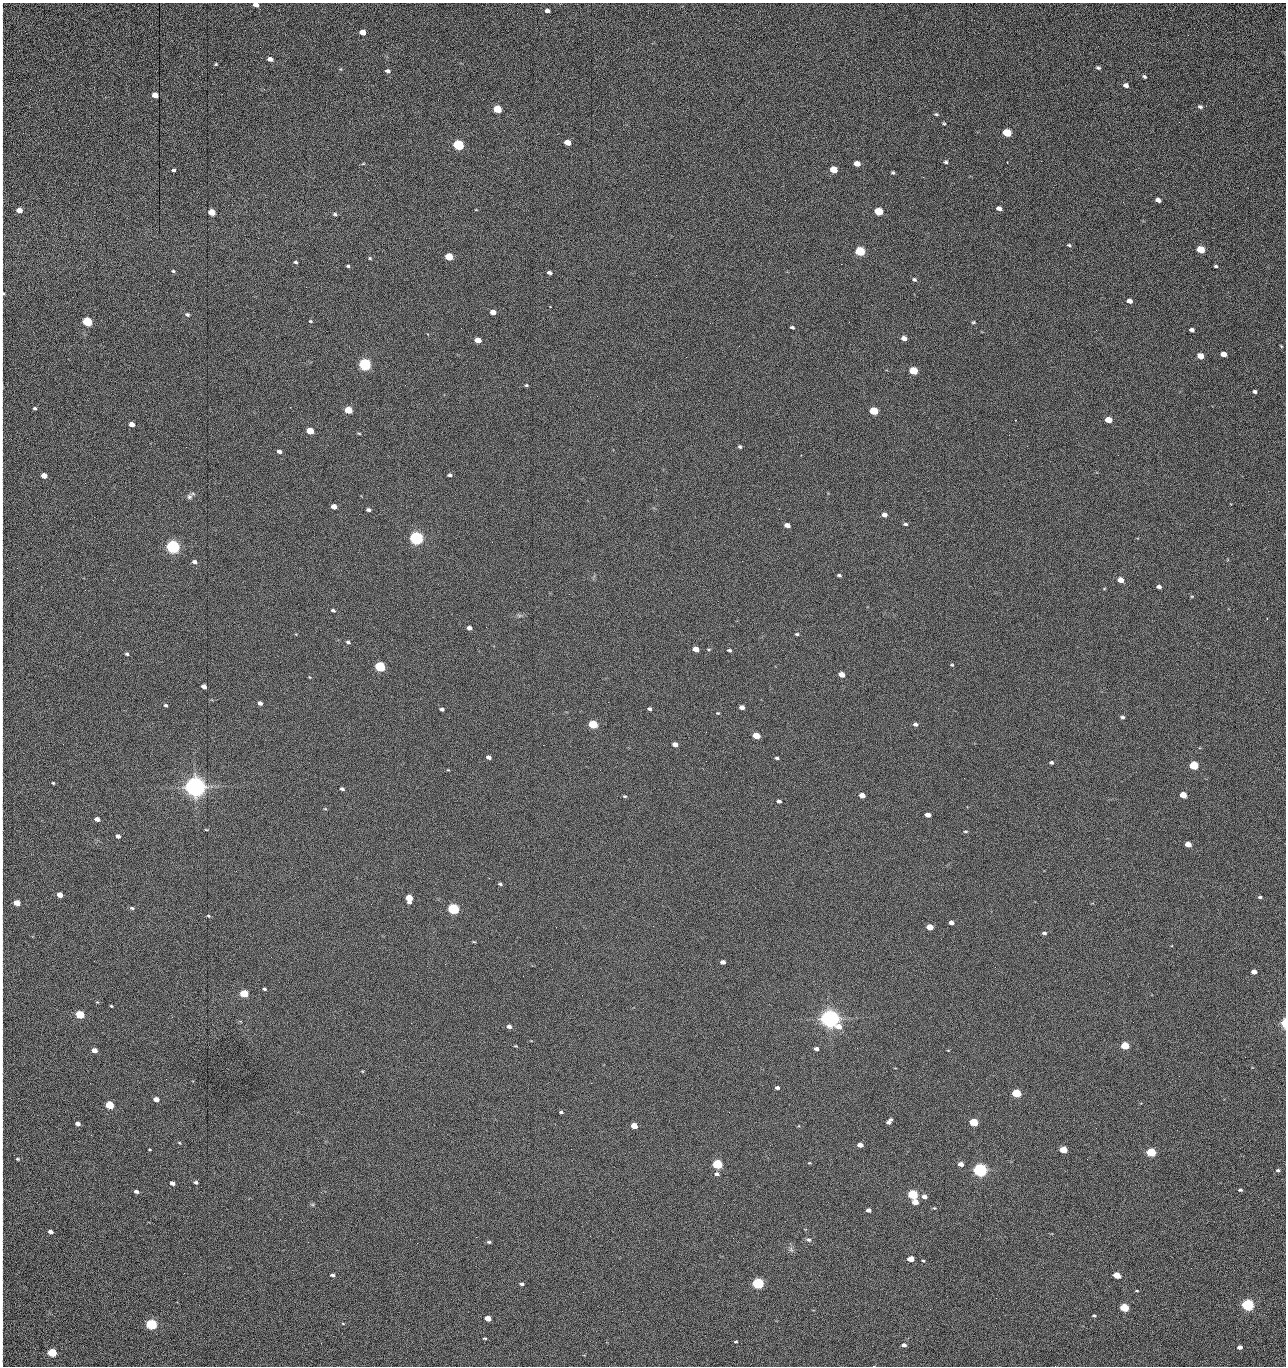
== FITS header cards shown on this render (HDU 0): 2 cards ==
NAXIS1  =                 1284 /fastest changing axis
NAXIS2  =                 1364 /next to fastest changing axis

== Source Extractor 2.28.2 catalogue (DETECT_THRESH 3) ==
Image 1284 x 1364 px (HDU 0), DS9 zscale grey, 1 PNG px = 1 image px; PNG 1288 x 1368 px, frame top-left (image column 1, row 1364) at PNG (2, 3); no overlay
Background 185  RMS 16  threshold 48.2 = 3 sigma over >= 5 px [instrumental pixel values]
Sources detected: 272; all 272 listed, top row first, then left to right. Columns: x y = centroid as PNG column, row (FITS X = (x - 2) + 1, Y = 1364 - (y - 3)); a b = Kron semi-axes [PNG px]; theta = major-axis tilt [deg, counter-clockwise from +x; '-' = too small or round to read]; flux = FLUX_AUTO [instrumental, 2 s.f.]
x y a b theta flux
256 5 5 4 - 6.9e+03
2 11 9 2 90 1.5e+03
547 11 5 4 - 3.8e+03
362 32 5 4 - 1.3e+04
1188 35 2 2 - 7.6e+02
270 59 5 4 - 5.0e+03
2 62 20 2 90 4.2e+03
216 64 3 3 - 1.2e+03
1098 68 5 4 - 1.9e+03
387 71 5 4 - 2.8e+03
1144 77 4 3 - 1.7e+03
1126 85 5 4 - 4.4e+03
155 95 5 4 - 1.4e+04
1200 107 6 4 -22 2.4e+03
2 108 13 2 90 2.3e+03
497 109 5 4 - 4.2e+04
936 114 7 4 -10 1.7e+03
1179 122 2 2 - 7.1e+02
2 123 10 2 90 2.2e+03
944 123 5 4 - 1.2e+03
1007 133 5 5 - 6.0e+04
568 143 5 4 - 1.4e+04
458 145 6 5 - 1.6e+05
2 151 12 2 90 2.3e+03
1041 161 2 2 - 1.2e+03
946 162 5 5 - 2.0e+03
363 164 6 3 19 9.5e+02
857 164 5 4 - 1.2e+04
174 170 3 3 - 2.1e+03
834 170 5 4 - 2.8e+04
893 173 4 3 - 1.6e+03
923 177 2 2 - 1.2e+04
2 187 13 2 90 2.9e+03
785 200 2 2 - 4.2e+02
1158 200 5 4 - 6.3e+03
1123 202 3 3 - 5.4e+02
999 208 5 4 - 5.6e+03
19 210 5 4 - 1.0e+04
879 211 5 5 - 5.1e+04
211 212 5 4 - 2.0e+04
335 214 5 4 - 1.8e+03
2 239 20 2 90 4.3e+03
1069 245 5 4 - 1.4e+03
1201 250 5 4 - 4.2e+04
860 251 6 5 - 1.0e+05
449 257 5 4 - 4.1e+04
370 258 5 4 - 1.3e+03
295 262 4 3 - 1.6e+03
841 264 2 2 - 1.7e+04
348 266 4 3 - 1.6e+03
1216 266 4 3 - 1.6e+03
2 269 11 2 90 2.0e+03
173 271 4 4 - 1.3e+03
549 273 5 3 - 2.7e+03
656 275 2 2 - 7.2e+02
914 280 6 5 - 2.0e+03
306 287 2 2 - 5.0e+02
2 293 20 4 -89 3.9e+03
1129 301 5 4 - 7.3e+03
550 307 2 2 - 7.9e+02
493 312 5 4 - 9.2e+03
187 315 6 4 -15 2.1e+03
310 321 5 4 - 1.2e+03
87 322 5 5 - 1.0e+05
849 322 2 2 - 4.8e+02
973 322 4 4 - 1.4e+03
710 323 2 2 - 2.3e+03
792 327 4 3 - 2.0e+03
1192 330 4 4 - 4.0e+03
904 338 5 4 - 7.6e+03
478 340 5 4 - 1.5e+04
1281 346 3 2 - 8.7e+02
2 349 13 2 90 2.4e+03
1223 354 5 4 - 1.0e+04
1200 356 5 4 - 1.6e+04
365 365 6 5 - 3.0e+05
913 371 5 4 - 5.7e+04
526 385 5 3 - 1.3e+03
2 387 12 3 -89 3.2e+03
1255 392 4 3 - 3.5e+03
35 408 4 3 - 1.8e+03
348 410 5 4 - 3.7e+04
874 411 5 4 - 5.9e+04
1015 420 2 2 - 5.9e+02
1108 420 5 4 - 1.9e+04
132 424 5 4 - 8.2e+03
310 431 5 4 - 2.9e+04
2 433 7 2 90 1.3e+03
359 433 5 3 - 1.1e+03
1009 435 2 2 - 2.1e+03
186 447 2 2 - 2.8e+03
740 447 5 4 - 1.8e+03
279 451 4 3 - 3.8e+03
801 455 2 2 - 5.2e+02
2 462 13 2 90 2.0e+03
450 475 4 4 - 2.4e+03
44 476 5 4 - 1.2e+04
85 483 2 2 - 5.5e+02
189 497 8 7 - 3.1e+03
334 507 5 4 - 1.0e+04
368 510 5 3 - 2.7e+03
884 515 5 4 - 6.0e+03
2 520 12 2 90 2.4e+03
905 524 5 4 - 1.8e+03
787 525 5 4 - 8.6e+03
416 538 6 5 - 4.9e+05
492 542 2 2 - 1.8e+03
173 547 5 5 - 5.3e+05
2 560 9 2 90 1.6e+03
742 561 2 2 - 5.0e+02
195 562 5 4 - 3.9e+03
839 575 4 3 - 1.8e+03
1121 580 5 4 - 1.3e+04
1159 587 4 3 - 3.8e+03
1104 589 5 3 - 9.2e+02
1192 596 5 3 - 9.0e+02
2 602 9 2 90 1.4e+03
333 610 5 3 - 2.1e+03
469 628 5 4 - 4.4e+03
797 634 4 3 - 1.5e+03
348 642 5 4 - 2.1e+03
696 649 5 4 - 1.1e+04
729 650 4 3 - 1.7e+03
127 654 4 3 - 1.8e+03
952 665 5 4 - 1.2e+03
380 667 5 4 - 1.6e+05
842 675 5 4 - 1.4e+04
309 677 5 3 - 8.5e+02
2 678 9 2 90 1.6e+03
204 687 5 4 - 7.2e+03
260 703 4 4 - 4.3e+03
166 705 4 3 - 1.8e+03
742 707 5 4 - 6.2e+03
442 709 4 3 - 2.5e+03
649 709 4 3 - 2.5e+03
718 713 5 4 - 1.1e+03
1122 717 5 4 - 2.0e+03
593 724 5 4 - 7.4e+04
915 724 6 5 - 2.9e+03
2 731 11 2 90 2.1e+03
706 732 2 2 - 5.0e+02
756 736 5 4 - 2.7e+04
675 744 5 4 - 7.5e+03
543 745 2 2 - 2.0e+03
489 757 5 4 - 4.2e+03
777 758 4 3 - 1.8e+03
706 761 2 2 - 7.2e+02
1051 763 4 3 - 2.1e+03
1194 765 5 4 - 7.7e+04
448 770 5 3 - 8.9e+02
726 772 2 2 - 1.7e+03
53 783 4 3 - 1.2e+03
195 787 7 6 - 1.4e+06
342 789 4 3 - 2.5e+03
862 795 5 4 - 1.0e+04
1183 795 5 4 - 2.5e+04
625 796 5 4 - 1.5e+03
779 801 4 3 - 3.1e+03
325 809 5 3 - 9.9e+02
928 815 5 4 - 8.2e+03
97 819 5 4 - 6.5e+03
206 830 4 3 - 9.3e+02
965 832 6 3 0 1.3e+03
118 836 4 4 - 3.9e+03
1188 844 5 4 - 1.5e+04
2 845 16 2 90 2.9e+03
500 884 4 3 - 1.9e+03
60 895 5 4 - 1.3e+04
1260 897 5 3 - 1.9e+03
409 898 6 5 - 2.8e+04
17 903 5 4 - 1.6e+04
132 908 5 4 - 2.1e+03
453 909 5 4 - 2.4e+05
2 911 14 2 90 2.3e+03
208 916 5 4 - 1.3e+03
951 923 4 4 - 5.7e+03
930 927 5 4 - 1.9e+04
1044 933 6 4 -3 2.1e+03
474 942 5 3 - 9.0e+02
723 962 5 4 - 6.2e+03
1254 972 5 4 - 7.6e+03
2 974 15 2 90 2.7e+03
523 976 2 2 - 1.3e+03
264 989 4 3 - 1.9e+03
244 994 5 4 - 6.1e+04
2 1005 9 2 90 1.6e+03
111 1006 3 2 - 1.1e+03
80 1014 5 4 - 7.5e+04
830 1019 7 6 - 1.2e+06
411 1023 2 2 - 3.6e+03
1284 1023 6 3 -89 1.6e+04
509 1027 6 4 -6 4.6e+03
2 1033 8 2 90 1.4e+03
516 1046 4 3 - 1.0e+03
1125 1046 5 4 - 4.9e+04
857 1048 3 2 - 1.0e+03
816 1049 4 3 - 3.8e+03
94 1050 5 4 - 1.1e+04
1245 1057 2 2 - 1.1e+03
2 1070 11 2 90 1.7e+03
362 1071 4 3 - 8.8e+02
1179 1076 2 2 - 1.7e+03
777 1088 4 3 - 3.3e+03
1016 1093 5 4 - 8.8e+04
156 1099 5 4 - 1.2e+04
109 1105 5 4 - 6.6e+04
561 1112 4 3 - 1.7e+03
729 1112 2 2 - 7.4e+02
889 1121 6 4 51 4.9e+03
2 1122 13 2 90 2.5e+03
974 1122 5 4 - 7.2e+04
78 1124 4 3 - 5.3e+03
634 1126 5 4 - 2.1e+04
91 1135 3 2 - 1.9e+03
179 1143 5 3 - 1.0e+03
2 1145 9 2 90 1.5e+03
860 1145 5 4 - 7.4e+03
149 1149 3 2 - 9.4e+02
571 1149 2 2 - 6.4e+02
1063 1150 5 4 - 3.2e+04
1151 1152 5 4 - 9.8e+04
18 1159 5 4 - 1.4e+03
809 1163 4 3 - 9.1e+02
2 1164 13 2 90 2.5e+03
717 1164 5 4 - 1.5e+05
961 1164 5 4 - 7.8e+03
980 1170 5 5 - 5.9e+05
1278 1170 5 4 - 1.9e+03
717 1174 6 5 - 3.0e+03
196 1182 4 3 - 2.4e+03
172 1183 5 3 - 4.7e+03
1240 1190 5 3 - 2.0e+03
136 1191 4 3 - 3.5e+03
913 1194 5 4 - 1.5e+05
924 1197 5 4 - 6.3e+03
2 1199 19 2 90 3.7e+03
915 1202 5 4 - 1.6e+04
934 1208 5 4 - 1.2e+03
868 1210 4 4 - 4.6e+03
280 1219 2 2 - 1.5e+03
50 1232 4 3 - 4.3e+03
2 1237 12 2 90 2.5e+03
476 1237 2 2 - 5.8e+03
809 1240 7 6 - 2.5e+03
308 1242 2 2 - 1.3e+03
489 1242 5 4 - 1.9e+03
417 1243 2 2 - 3.6e+03
791 1249 9 5 -55 2.9e+03
911 1259 5 4 - 1.9e+04
923 1260 4 3 - 1.3e+03
332 1275 4 3 - 2.9e+03
1116 1275 5 4 - 2.7e+04
758 1283 5 4 - 3.0e+05
522 1284 4 3 - 3.1e+03
1137 1291 5 3 - 1.1e+03
996 1298 2 2 - 1.8e+03
2 1300 18 2 90 3.0e+03
1248 1305 5 4 - 3.6e+05
1124 1308 5 4 - 7.8e+04
622 1311 2 2 - 4.4e+02
1094 1316 4 3 - 1.5e+03
488 1318 5 4 - 1.8e+04
343 1323 4 3 - 8.7e+02
151 1324 5 4 - 2.4e+05
485 1338 4 3 - 1.4e+03
736 1342 3 3 - 1.2e+03
321 1343 3 2 - 9.0e+02
904 1345 4 3 - 4.1e+03
1240 1347 4 4 - 5.4e+03
2 1349 19 2 90 3.4e+03
52 1353 5 4 - 9.3e+04
1055 1366 2 2 - 1.4e+03
At the frame edge (FLAGS 8, measured only in part): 34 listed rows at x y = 256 5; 2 11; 2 62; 2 108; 2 123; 2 151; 2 187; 2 239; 2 269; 2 293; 2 349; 2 387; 2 433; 2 462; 2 520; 2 560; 2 602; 2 678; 2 731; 2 845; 2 911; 2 974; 2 1005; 1284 1023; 2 1033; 2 1070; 2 1122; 2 1145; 2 1164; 2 1199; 2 1237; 2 1300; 2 1349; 1055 1366

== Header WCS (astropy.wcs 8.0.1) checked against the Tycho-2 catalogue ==
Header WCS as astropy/WCSLIB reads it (CRVAL/CRPIX/CD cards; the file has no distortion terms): RA---TAN/DEC--TAN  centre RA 15:41:42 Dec +51:58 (235.43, +51.97 deg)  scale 1.26 arcsec/px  FOV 26.9' x 28.5'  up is +93 deg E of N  parity flipped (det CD > 0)
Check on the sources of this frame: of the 60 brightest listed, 10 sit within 2.0 arcsec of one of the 12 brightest Tycho-2 stars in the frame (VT <= 12.29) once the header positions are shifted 0.56 arcsec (0.13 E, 0.54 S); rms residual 0.99 arcsec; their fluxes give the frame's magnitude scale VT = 25.21 - 2.5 log10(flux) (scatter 0.19 mag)
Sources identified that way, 10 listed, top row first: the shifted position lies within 2.0 arcsec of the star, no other Tycho-2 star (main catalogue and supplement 1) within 4.0 arcsec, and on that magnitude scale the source's flux lands within +1.5 / -3 mag of the star's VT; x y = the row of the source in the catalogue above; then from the Tycho-2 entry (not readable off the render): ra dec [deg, ICRS J2000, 3 dp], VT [Tycho-2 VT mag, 2 dp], TYC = Tycho-2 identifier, HIP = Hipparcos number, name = IAU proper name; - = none
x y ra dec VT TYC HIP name
365 365 235.614 +52.064 11.61 3489-1132-1 - -
416 538 235.514 +52.049 11.19 3489-1407-1 - -
173 547 235.515 +52.133 11.12 3489-1380-1 - -
195 787 235.378 +52.130 9.31 3489-1322-1 76850 -
453 909 235.303 +52.042 11.52 3489-958-1 - -
830 1019 235.232 +51.912 9.59 3489-824-1 - -
980 1170 235.143 +51.862 10.97 3489-1016-1 - -
913 1194 235.131 +51.886 12.29 3489-908-1 - -
758 1283 235.084 +51.941 11.45 3489-1346-1 - -
151 1324 235.075 +52.152 11.74 3489-912-1 - -